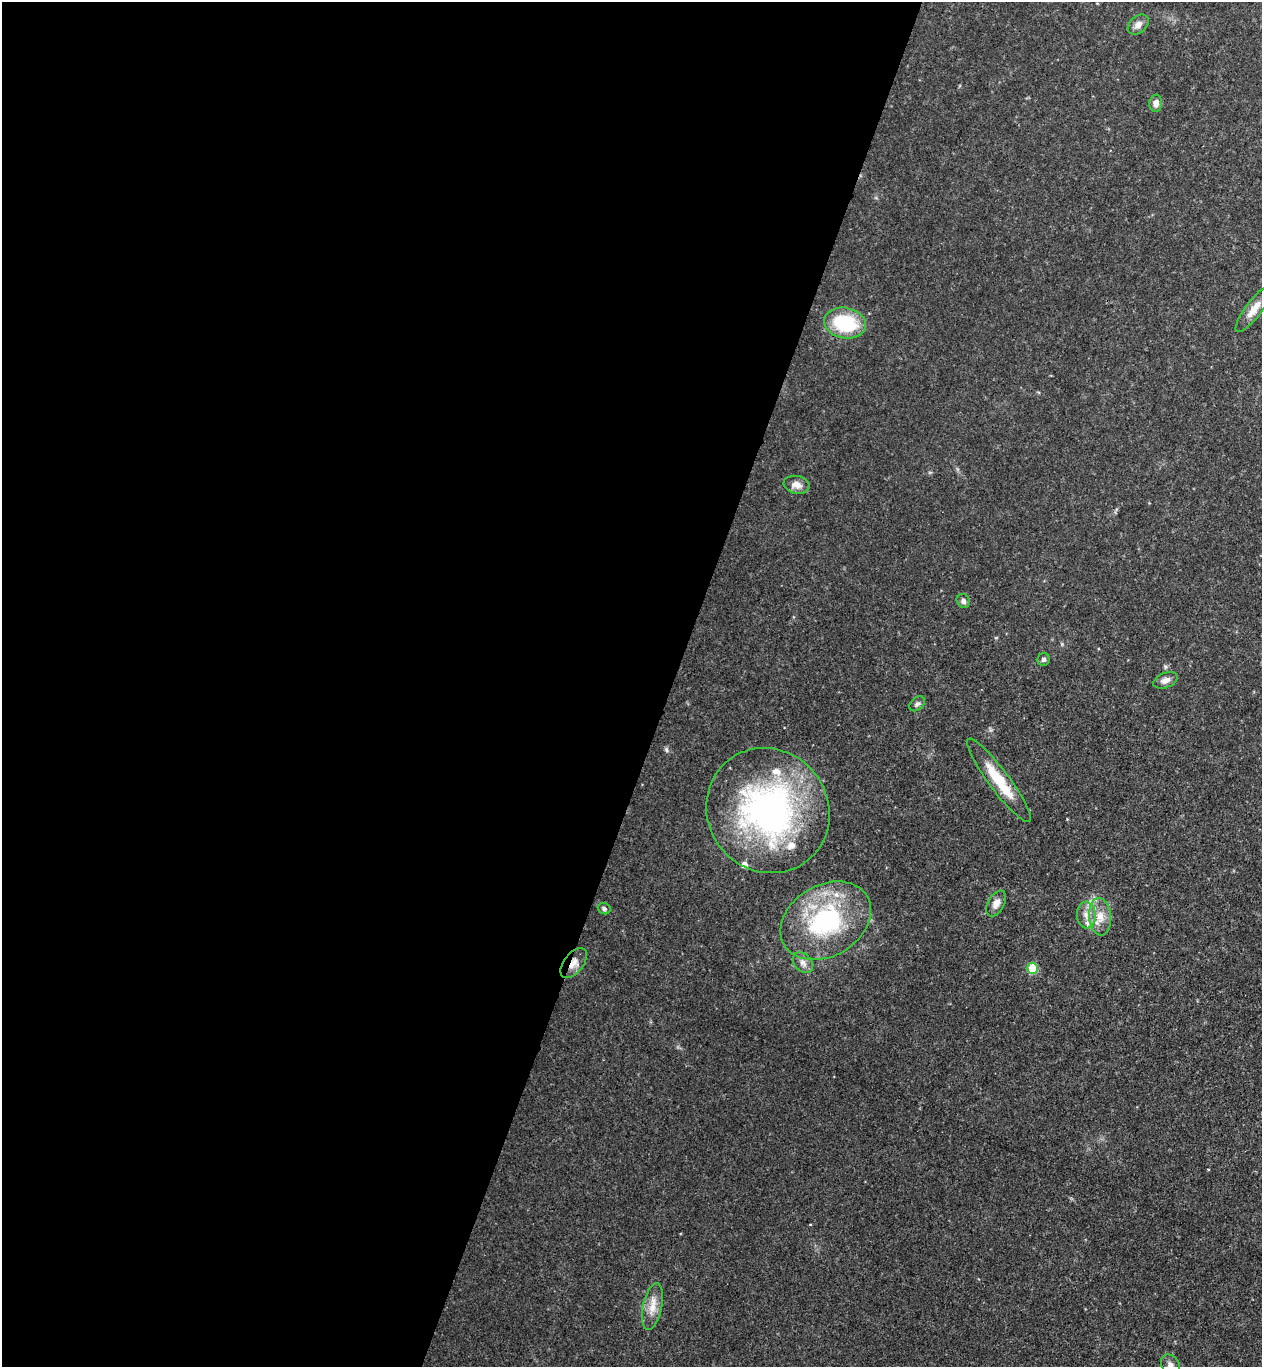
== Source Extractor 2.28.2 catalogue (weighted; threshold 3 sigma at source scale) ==
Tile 5 of 4 x 4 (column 1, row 2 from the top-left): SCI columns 192-1451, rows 2753-4117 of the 5551 x 5506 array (HDU 1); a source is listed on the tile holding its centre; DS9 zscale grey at full resolution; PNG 1264 x 1369 px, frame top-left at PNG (2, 2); each listed source drawn as its Kron ellipse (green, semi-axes under 4 px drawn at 4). Shown black and unused: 53% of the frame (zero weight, under 3 of 4 exposures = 5% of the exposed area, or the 3 px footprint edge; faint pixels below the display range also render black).
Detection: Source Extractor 2.28.2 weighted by HDU 2 'WHT'; one run over the whole footprint, this tile lists its part. Background 0.106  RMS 0.0082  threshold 0.0369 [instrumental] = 3 sigma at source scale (4.5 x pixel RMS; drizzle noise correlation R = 1.50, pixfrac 1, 0.05/0.05 arcsec/px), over >= 5 px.
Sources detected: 27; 6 inside a brighter listed object's ellipse — not listed separately; the other 21 listed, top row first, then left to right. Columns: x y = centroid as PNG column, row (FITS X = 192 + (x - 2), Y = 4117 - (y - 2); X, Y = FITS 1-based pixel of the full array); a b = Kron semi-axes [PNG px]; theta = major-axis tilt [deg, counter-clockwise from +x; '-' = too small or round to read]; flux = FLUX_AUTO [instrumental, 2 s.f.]
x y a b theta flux
1138 24 12 8 42 5.2
1156 103 8 6 86 4.4
1254 309 28 8 53 11
845 323 21 15 -11 52
796 485 13 9 -11 6.4
963 601 7 6 - 2.7
1043 659 6 6 - 2.3
1165 680 13 7 22 4.5
917 704 9 6 42 2.2
999 780 51 10 -53 28
768 811 64 60 -52 250
996 904 14 8 60 6.1
604 909 6 5 - 2
1086 915 13 9 -87 7.5
1100 917 19 11 -84 12
826 921 48 35 30 110
574 963 17 9 51 7.9
803 963 12 8 -48 4.5
1033 968 5 5 - 37
652 1307 24 9 78 11
1170 1365 11 8 -58 5.1
Overlapping masked pixels (flux is a lower limit): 1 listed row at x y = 574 963
Isophote crosses this tile's border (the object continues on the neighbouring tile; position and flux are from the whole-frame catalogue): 1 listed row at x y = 1170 1365